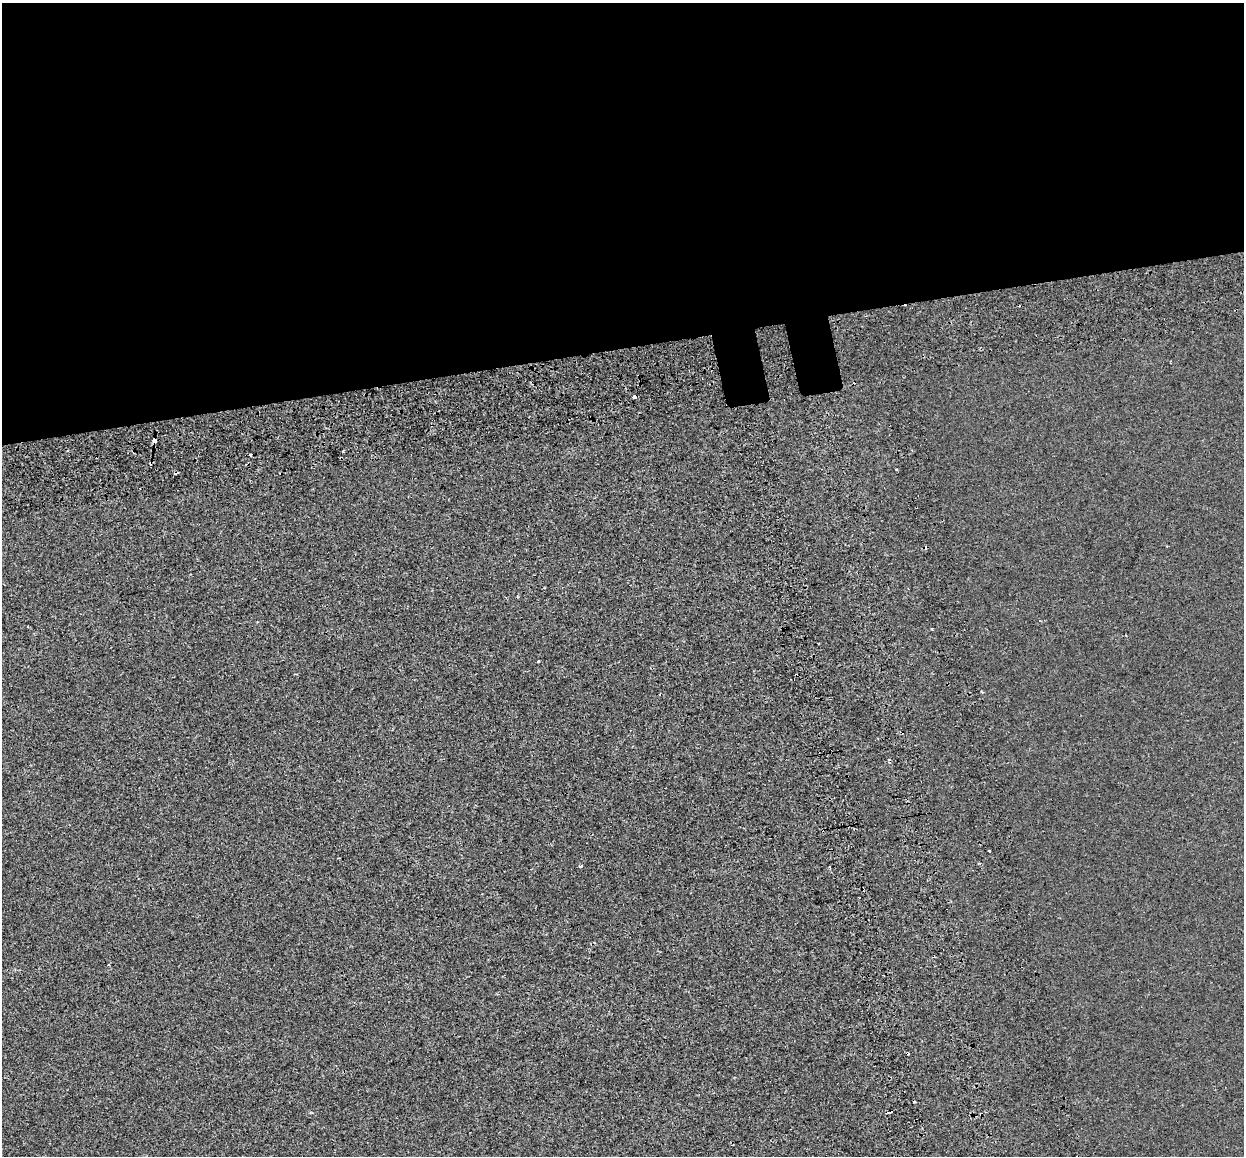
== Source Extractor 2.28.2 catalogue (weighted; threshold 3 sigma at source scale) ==
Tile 2 of 4 x 4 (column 2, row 1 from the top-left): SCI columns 1328-2569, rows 3633-4786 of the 5138 x 4912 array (HDU 1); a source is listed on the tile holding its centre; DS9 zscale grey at full resolution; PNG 1246 x 1158 px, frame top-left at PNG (2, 3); no overlay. Shown black and unused: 31% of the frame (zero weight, under 2 of 3 exposures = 7% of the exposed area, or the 3 px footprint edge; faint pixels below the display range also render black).
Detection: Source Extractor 2.28.2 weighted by HDU 2 'WHT'; one run over the whole footprint, this tile lists its part. Background -5.73e-04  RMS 0.0045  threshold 0.0204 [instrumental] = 3 sigma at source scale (4.5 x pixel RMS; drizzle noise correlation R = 1.50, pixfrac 1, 0.0396/0.0396 arcsec/px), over >= 5 px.
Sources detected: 20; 9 cosmic-ray / hot-pixel residue — not listed; the other 11 listed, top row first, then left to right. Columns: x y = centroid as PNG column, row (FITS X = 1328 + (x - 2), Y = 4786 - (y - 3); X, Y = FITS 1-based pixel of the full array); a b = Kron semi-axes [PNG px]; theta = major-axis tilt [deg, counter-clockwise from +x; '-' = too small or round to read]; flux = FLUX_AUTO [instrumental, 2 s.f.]
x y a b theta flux
634 397 3 3 - 5
154 440 4 3 - 3.8
343 451 3 3 - 0.69
250 454 3 3 - 0.95
896 469 3 3 - 1.3
538 661 3 2 - 0.42
989 851 3 3 - 1.7
581 866 3 3 - 2.3
830 867 3 2 - 0.64
108 965 3 2 - 0.54
907 1053 3 3 - 0.85
Overlapping masked pixels (flux is a lower limit): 2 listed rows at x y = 154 440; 907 1053
Unlisted compact peaks at least as high as the median listed source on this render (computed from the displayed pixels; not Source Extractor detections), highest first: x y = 932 629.